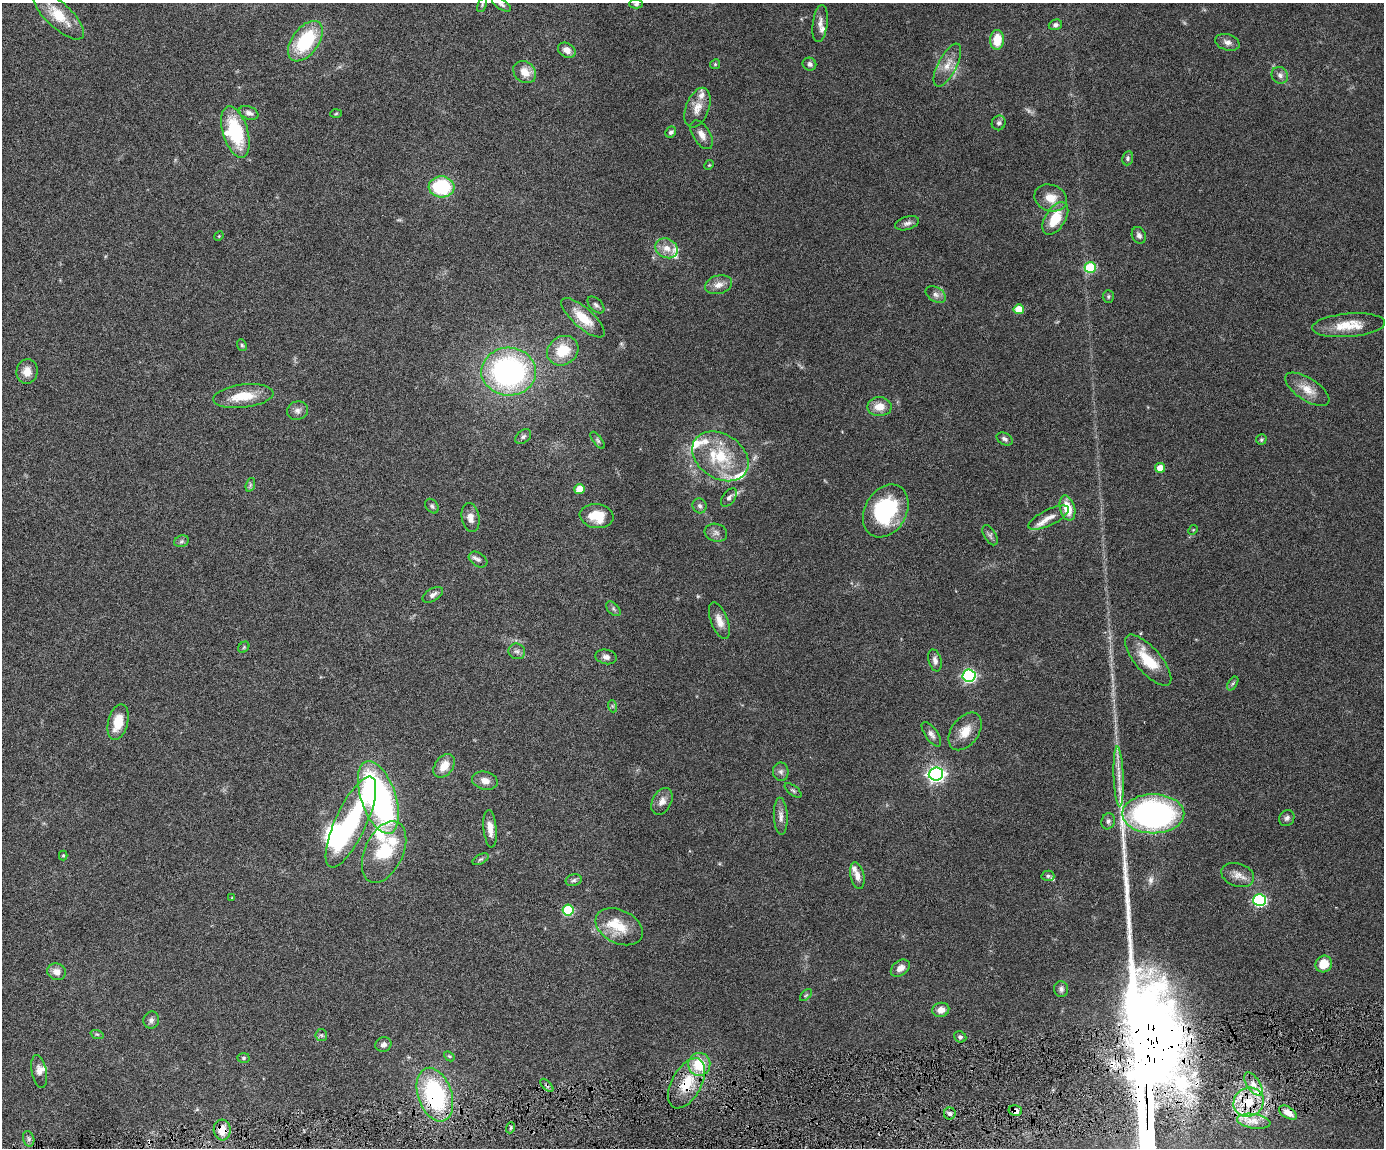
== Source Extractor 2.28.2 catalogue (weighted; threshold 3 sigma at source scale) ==
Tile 5 of 3 x 4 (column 2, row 2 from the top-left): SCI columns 1622-3003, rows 2292-3437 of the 4519 x 4583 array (HDU 1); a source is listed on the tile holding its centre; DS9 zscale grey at full resolution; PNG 1386 x 1150 px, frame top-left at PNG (2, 3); each listed source drawn as its Kron ellipse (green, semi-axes under 4 px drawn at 4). Shown black and unused: <1% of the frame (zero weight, under 4 of 8 exposures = <1% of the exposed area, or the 3 px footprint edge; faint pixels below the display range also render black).
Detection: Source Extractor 2.28.2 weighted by HDU 2 'WHT'; one run over the whole footprint, this tile lists its part. Background 0.0445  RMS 0.0037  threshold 0.0153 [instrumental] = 3 sigma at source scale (4.09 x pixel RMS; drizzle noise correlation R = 1.36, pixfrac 0.8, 0.05/0.05 arcsec/px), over >= 5 px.
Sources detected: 153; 2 too faint to see at this stretch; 1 inside a brighter object's white glare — neither listed nor drawn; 16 inside a brighter listed object's ellipse — not listed separately; the other 134 listed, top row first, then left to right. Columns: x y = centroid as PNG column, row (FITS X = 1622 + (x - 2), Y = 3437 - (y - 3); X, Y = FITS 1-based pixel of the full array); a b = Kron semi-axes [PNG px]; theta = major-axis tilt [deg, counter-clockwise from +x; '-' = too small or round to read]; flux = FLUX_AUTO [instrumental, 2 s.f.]
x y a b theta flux
501 4 11 5 -32 0.9
636 4 7 4 0 0.71
482 5 8 4 65 0.51
58 15 33 12 -43 9
820 24 19 7 82 2.2
1055 25 7 5 15 0.94
997 40 10 7 86 7.3
305 41 23 13 53 21
1227 42 12 8 -17 1.7
567 50 9 7 -29 2.6
715 64 5 4 - 0.47
809 64 7 6 - 1.1
947 65 23 9 62 4.3
525 72 12 10 -40 4.2
1280 75 9 8 - 1.4
697 108 21 11 70 4.2
249 113 10 6 -24 1.5
336 114 6 4 3 0.42
999 123 7 7 - 0.97
235 132 26 12 -73 22
671 132 6 5 - 0.84
702 135 16 8 -58 2.5
1128 158 7 5 80 0.72
709 165 5 4 - 0.38
442 187 13 10 -3 23
1051 198 17 13 -19 4.9
1055 218 18 10 58 9
907 223 12 6 16 1.4
1139 235 9 6 -63 1.2
219 236 5 4 - 0.31
667 248 12 9 -29 3.4
1090 267 6 5 - 21
718 285 14 9 16 2.7
936 295 11 7 -33 1.5
1108 296 6 5 - 0.64
596 305 10 6 -45 1
1019 309 5 5 - 7
583 318 27 10 -41 7.7
1349 325 36 11 5 8
242 345 6 4 -67 0.53
563 351 16 14 34 9.2
27 371 12 10 83 3.3
509 372 27 24 -1 76
1307 389 25 11 -33 5
243 396 30 11 7 8.6
879 407 12 9 0 4.1
297 411 10 9 - 1.6
523 437 9 6 39 0.88
1005 439 8 6 -30 0.96
1261 439 5 5 - 0.51
598 440 10 4 -54 0.66
720 456 30 22 -33 17
1160 468 5 5 - 4.5
250 485 7 4 72 0.65
580 489 5 5 - 5.8
729 498 10 6 52 1.2
432 506 8 5 -52 0.79
700 506 7 7 - 1.1
1067 508 13 7 -74 6.6
886 511 28 21 60 32
597 516 17 12 -8 7.9
470 517 15 8 -79 2.5
1049 518 22 8 26 3.1
1193 530 5 4 - 0.34
716 533 11 9 -17 1.7
990 535 11 6 -59 0.99
181 541 7 5 22 0.77
478 560 10 6 -33 1.2
433 595 11 6 32 1.5
613 609 9 5 -46 0.8
719 621 19 8 -69 3.3
244 647 6 4 48 0.49
517 651 8 7 - 1.2
606 657 10 7 -12 1.5
935 660 11 6 -74 1.5
1148 660 32 12 -49 11
969 676 6 6 - 59
1233 683 8 4 58 0.68
612 706 6 4 -71 0.47
118 722 18 10 75 7
965 731 21 13 54 5.5
931 734 14 6 -55 1.6
444 766 13 9 53 4.6
781 772 9 8 - 1.2
936 774 7 6 - 110
1119 776 30 5 -88 3.8
485 781 13 9 -12 2.6
793 790 10 5 -38 0.66
378 797 38 17 -71 120
662 801 14 9 62 2.5
1153 814 31 19 0 96
781 816 18 7 -87 2
1287 818 8 7 - 1.3
1108 821 8 6 72 1
351 822 49 15 65 36
490 829 19 6 -84 3.3
384 852 33 19 65 25
63 856 5 4 - 0.42
481 859 9 4 26 0.74
1238 875 17 11 -18 3
857 876 13 7 -78 2.3
1048 876 6 5 - 0.63
574 880 8 6 16 0.83
232 898 4 3 - 0.27
1260 900 6 6 - 54
568 910 5 5 - 22
619 927 25 16 -26 8.2
1324 964 8 8 - 6.6
900 968 10 7 37 2.3
57 972 9 8 - 2.6
1061 989 8 7 - 1.2
806 995 7 4 44 0.59
941 1010 8 7 - 2.6
151 1020 8 7 - 1.1
97 1034 7 4 -18 0.55
321 1035 6 5 - 0.64
960 1037 6 5 - 0.79
383 1045 8 7 - 1.2
449 1056 6 4 -42 0.47
244 1058 6 5 - 0.54
699 1064 11 11 - 11
39 1072 17 7 -79 2
686 1083 27 14 61 11
1253 1084 13 6 -55 2.4
547 1085 8 3 -45 0.64
435 1095 28 17 -71 44
1249 1102 15 14 - 8.7
1015 1111 7 5 -14 1.8
950 1113 6 6 - 0.93
1288 1113 10 5 -32 2.4
1254 1121 17 7 -9 3.1
510 1128 6 3 69 0.48
222 1130 10 8 -85 4.8
29 1139 8 5 -73 0.87
Overlapping masked pixels (flux is a lower limit): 7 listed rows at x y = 686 1083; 547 1085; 435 1095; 1249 1102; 1015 1111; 1288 1113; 222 1130
Isophote crosses this tile's border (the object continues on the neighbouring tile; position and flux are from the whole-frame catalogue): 1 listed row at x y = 501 4